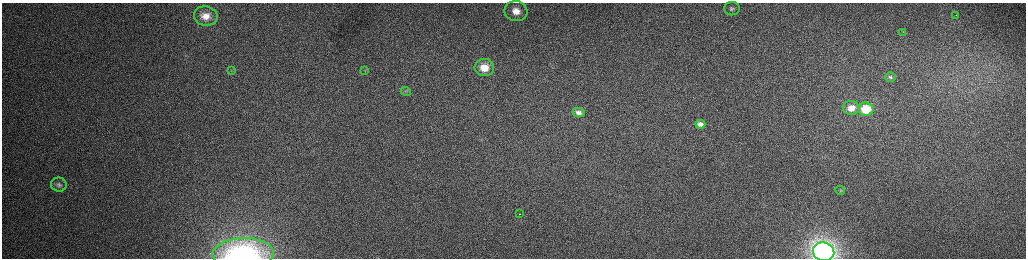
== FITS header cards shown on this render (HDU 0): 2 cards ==
NAXIS1  =                 2048 /fastest changing axis
NAXIS2  =                  512 /next to fastest changing axis

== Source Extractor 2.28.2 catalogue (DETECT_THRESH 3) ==
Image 2048 x 512 px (HDU 0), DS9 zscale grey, zoomed out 1/2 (1 PNG px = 2 x 2 image px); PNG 1028 x 260 px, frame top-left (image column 1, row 511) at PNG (2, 3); each listed source drawn as its Kron ellipse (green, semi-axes under 4 px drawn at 4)
Background 165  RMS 1.7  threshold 5.08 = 3 sigma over >= 5 px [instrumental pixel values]
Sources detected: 21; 2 cannot appear on this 1/2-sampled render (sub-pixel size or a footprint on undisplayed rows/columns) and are neither listed nor drawn; the other 19 listed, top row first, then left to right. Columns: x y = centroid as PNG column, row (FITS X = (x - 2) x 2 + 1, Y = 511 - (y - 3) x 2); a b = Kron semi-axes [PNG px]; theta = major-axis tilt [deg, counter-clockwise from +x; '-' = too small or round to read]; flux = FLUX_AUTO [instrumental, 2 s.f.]
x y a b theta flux
732 9 8 6 -1 1100
516 11 11 10 - 5800
956 15 2 1 - 250
206 16 12 9 -12 4400
903 32 3 3 - 380
484 68 9 8 - 6800
231 70 4 2 - 370
365 71 3 2 - 210
890 77 5 4 - 640
406 91 5 3 - 500
851 108 8 7 - 3500
866 109 7 6 - 10000
578 112 6 4 -12 1400
700 124 5 4 - 1500
59 185 8 7 - 1200
840 190 4 4 - 410
519 214 2 1 - 510
824 252 11 9 -14 180000
243 254 31 15 2 39000
At the frame edge (FLAGS 8, measured only in part): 2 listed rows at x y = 824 252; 243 254
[2 sub-pixel or undisplayed-footprint detections neither listed nor drawn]